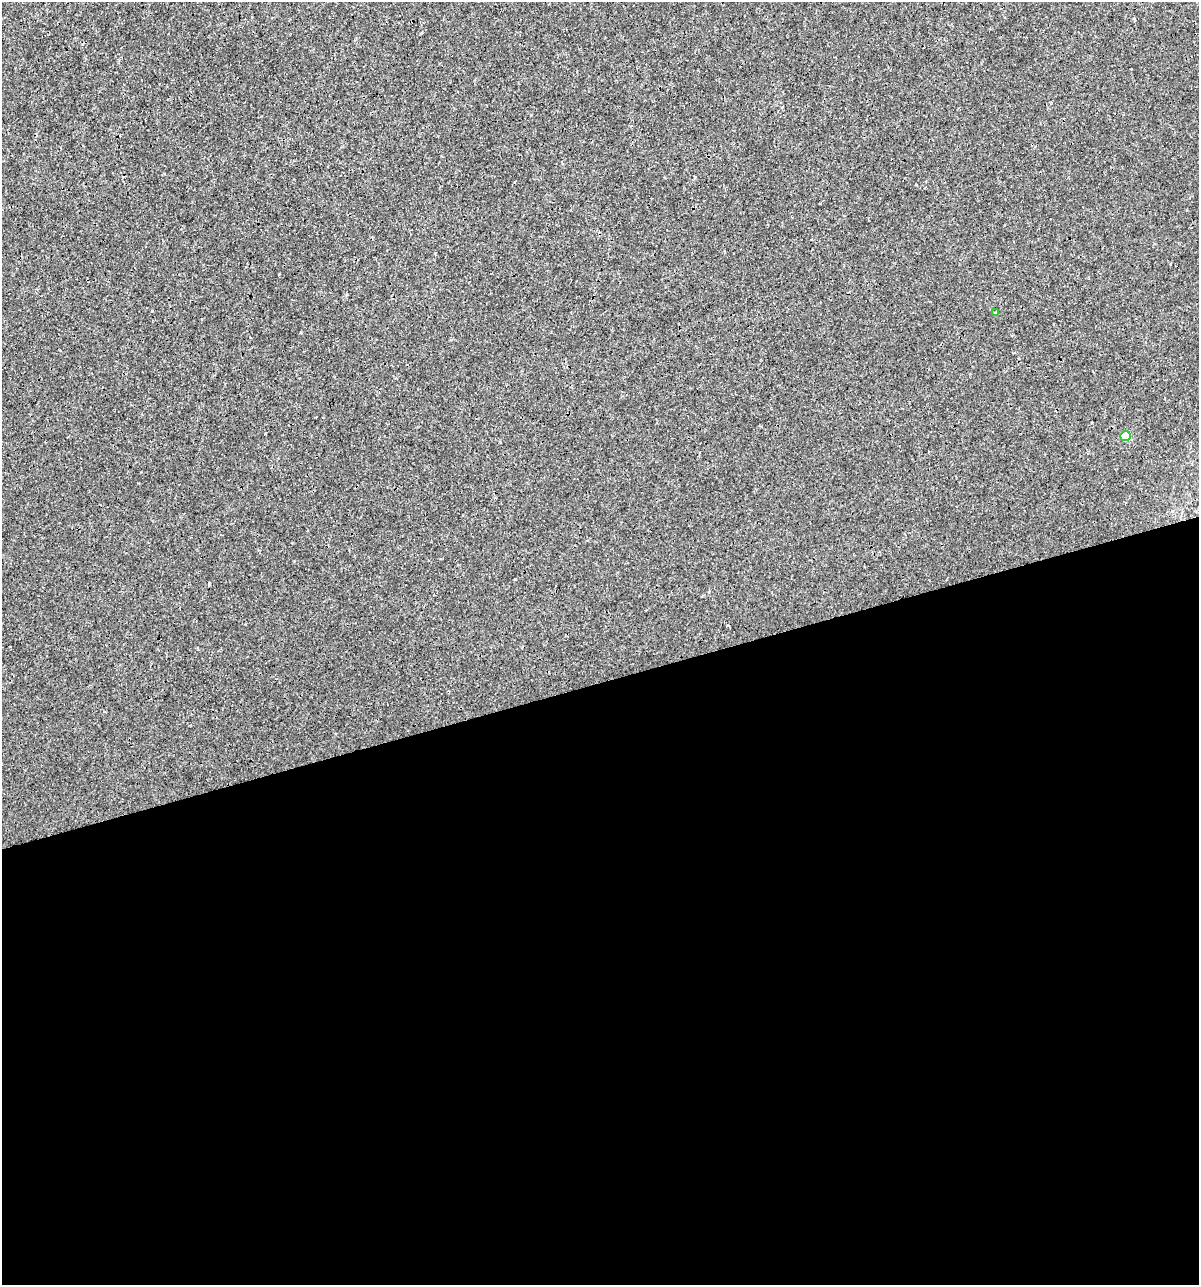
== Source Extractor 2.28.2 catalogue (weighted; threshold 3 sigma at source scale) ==
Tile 15 of 4 x 4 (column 3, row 4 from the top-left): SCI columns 2441-3637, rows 1-1283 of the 4930 x 5132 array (HDU 1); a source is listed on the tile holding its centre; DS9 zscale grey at full resolution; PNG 1201 x 1287 px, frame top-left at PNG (2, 2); each listed source drawn as its Kron ellipse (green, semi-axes under 4 px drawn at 4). Shown black and unused: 47% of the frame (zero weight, under 3 of 4 exposures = <1% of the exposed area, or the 3 px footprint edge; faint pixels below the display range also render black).
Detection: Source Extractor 2.28.2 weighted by HDU 2 'WHT'; one run over the whole footprint, this tile lists its part. Background 9.33e-05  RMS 0.0017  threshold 0.00783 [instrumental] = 3 sigma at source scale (4.5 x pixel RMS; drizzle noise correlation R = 1.50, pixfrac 1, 0.0396/0.0396 arcsec/px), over >= 5 px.
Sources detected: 4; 2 cosmic-ray / hot-pixel residue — neither listed nor drawn; the other 2 listed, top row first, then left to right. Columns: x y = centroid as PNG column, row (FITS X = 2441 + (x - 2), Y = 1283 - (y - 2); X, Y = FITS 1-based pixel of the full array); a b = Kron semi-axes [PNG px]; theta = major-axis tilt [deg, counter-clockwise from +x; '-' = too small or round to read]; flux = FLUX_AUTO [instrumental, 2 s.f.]
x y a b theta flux
996 313 4 4 - 0.35
1125 436 5 5 - 5.2